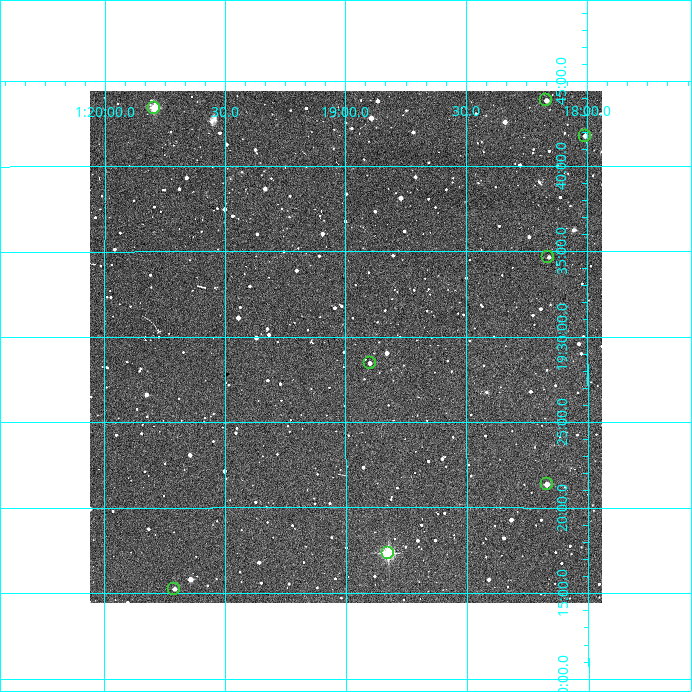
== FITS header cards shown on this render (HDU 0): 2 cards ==
NAXIS1  =                  512
NAXIS2  =                  512

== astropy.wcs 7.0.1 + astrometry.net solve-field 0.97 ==
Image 512 x 512 px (HDU 0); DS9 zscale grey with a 90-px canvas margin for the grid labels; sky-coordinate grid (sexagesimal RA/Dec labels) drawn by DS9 from the SOLVED WCS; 8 Tycho-2 reference stars matched to detected sources circled (green)
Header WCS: RA---TAN/DEC--TAN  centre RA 01:19:00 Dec +19:29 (19.75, +19.49 deg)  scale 3.52 arcsec/px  FOV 30.0' x 30.0'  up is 0 deg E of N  parity normal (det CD < 0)
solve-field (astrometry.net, Tycho-2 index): VERIFIED the header's WCS against the Tycho-2 star catalogue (verified at 2 index scales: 8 matches each, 0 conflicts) and refined it, rather than solving blind
Solved WCS: RA---TAN-SIP/DEC--TAN-SIP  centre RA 01:19:00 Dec +19:29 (19.75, +19.49 deg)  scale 3.51 arcsec/px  FOV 30.0' x 30.0'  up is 0 deg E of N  parity normal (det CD < 0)
The solver's refit moves the header's centre by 2.6 arcsec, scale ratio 0.9992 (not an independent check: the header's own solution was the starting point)
Tycho-2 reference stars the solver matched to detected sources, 8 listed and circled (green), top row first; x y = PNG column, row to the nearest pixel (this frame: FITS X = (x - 90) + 1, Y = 512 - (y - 91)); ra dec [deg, ICRS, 3 dp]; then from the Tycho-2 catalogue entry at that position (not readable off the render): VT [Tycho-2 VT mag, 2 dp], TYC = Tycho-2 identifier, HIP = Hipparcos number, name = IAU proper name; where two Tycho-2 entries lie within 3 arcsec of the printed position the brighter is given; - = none
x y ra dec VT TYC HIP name
546 100 19.542 +19.731 11.96 1200-1046-1 - -
154 108 19.948 +19.724 10.73 1200-232-1 - -
585 136 19.501 +19.696 12.54 1200-1238-1 - -
548 257 19.541 +19.578 12.39 1200-356-1 - -
370 363 19.724 +19.474 12.64 1200-582-1 - -
547 484 19.542 +19.356 11.32 1200-486-1 - -
388 553 19.706 +19.289 9.43 1200-239-1 - -
174 589 19.927 +19.254 11.63 1200-233-1 - -